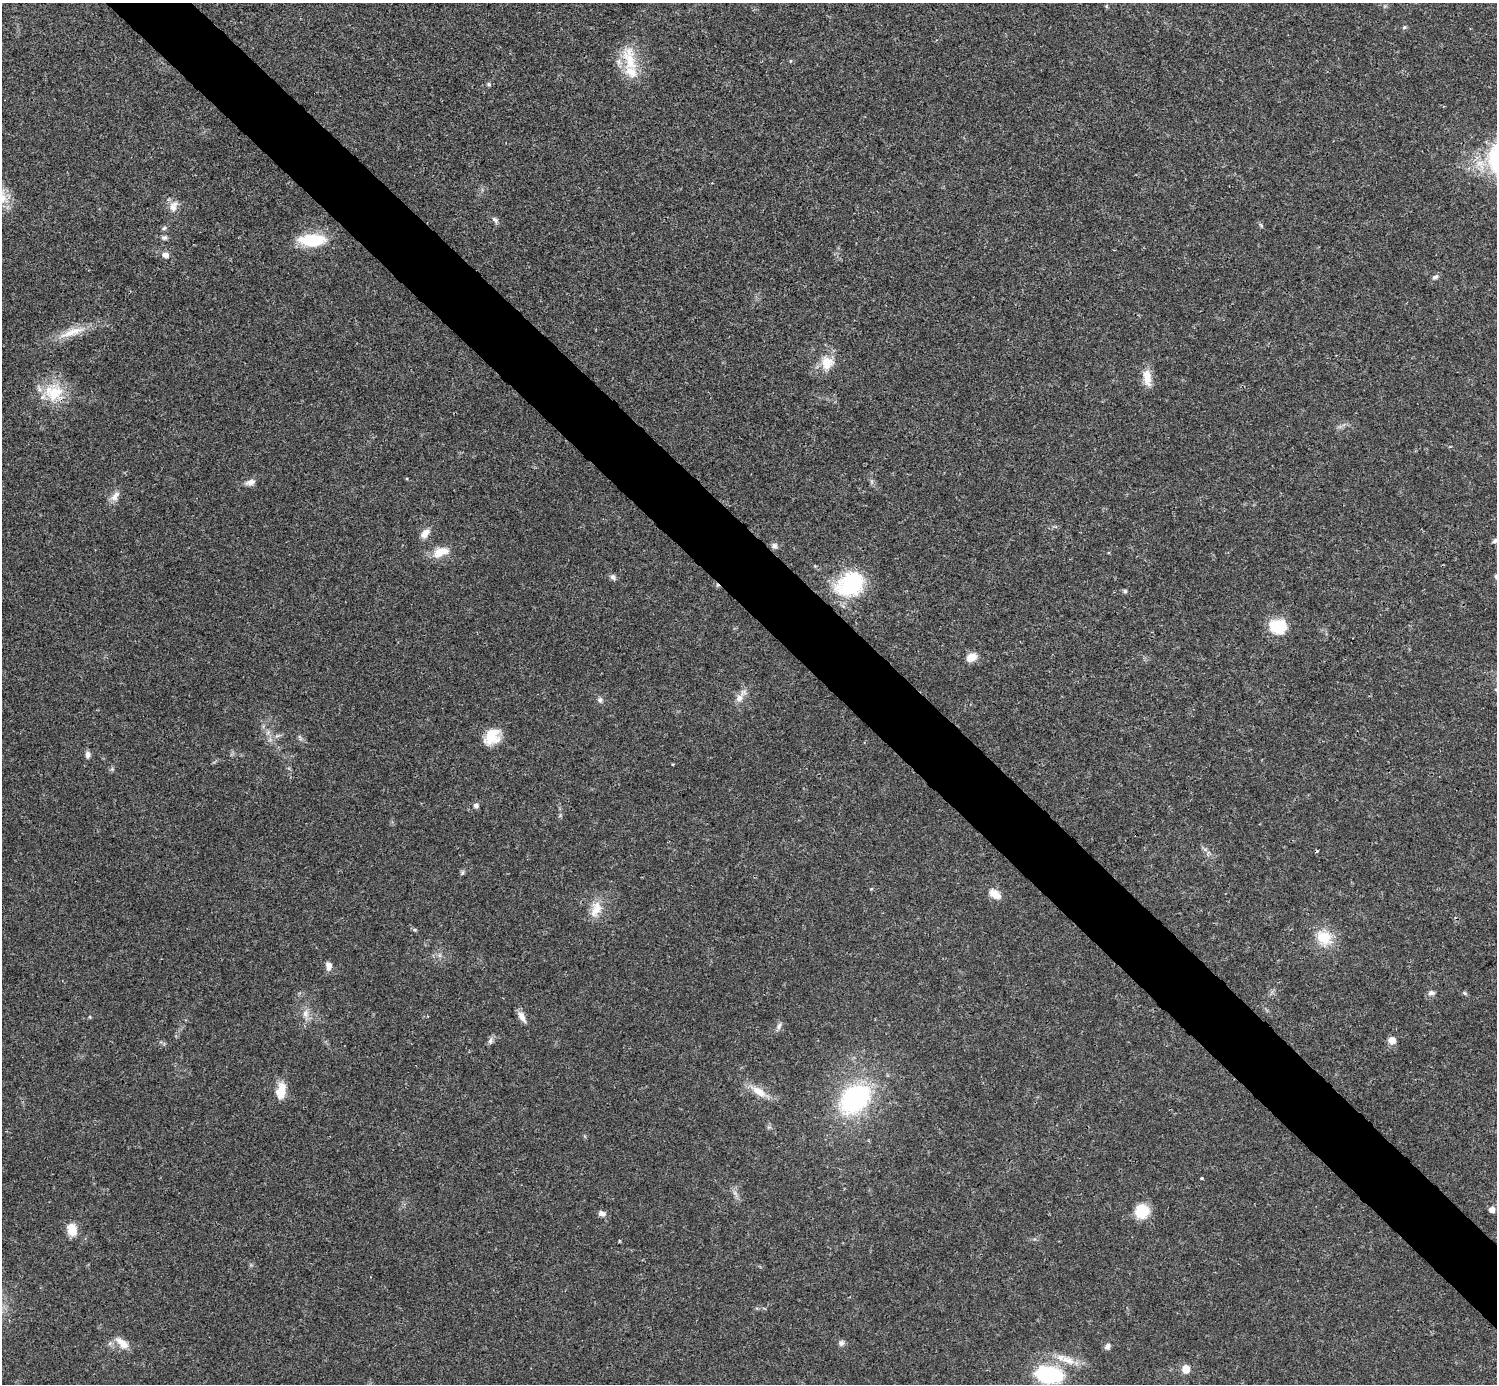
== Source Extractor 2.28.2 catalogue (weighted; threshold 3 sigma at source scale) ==
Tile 6 of 4 x 4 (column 2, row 2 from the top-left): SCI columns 1495-2989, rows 2920-4301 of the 5981 x 5981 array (HDU 1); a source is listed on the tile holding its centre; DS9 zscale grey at full resolution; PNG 1499 x 1386 px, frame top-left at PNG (2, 3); no overlay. Shown black and unused: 5% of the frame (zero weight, under 3 of 4 exposures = <1% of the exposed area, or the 3 px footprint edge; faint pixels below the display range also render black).
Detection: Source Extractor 2.28.2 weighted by HDU 2 'WHT'; one run over the whole footprint, this tile lists its part. Background 0.0207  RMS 0.0023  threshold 0.0101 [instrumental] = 3 sigma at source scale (4.5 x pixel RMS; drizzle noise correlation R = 1.50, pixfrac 1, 0.05/0.05 arcsec/px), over >= 5 px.
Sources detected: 70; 1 cosmic-ray / hot-pixel residue — not listed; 1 inside a brighter listed object's ellipse — not listed separately; the other 68 listed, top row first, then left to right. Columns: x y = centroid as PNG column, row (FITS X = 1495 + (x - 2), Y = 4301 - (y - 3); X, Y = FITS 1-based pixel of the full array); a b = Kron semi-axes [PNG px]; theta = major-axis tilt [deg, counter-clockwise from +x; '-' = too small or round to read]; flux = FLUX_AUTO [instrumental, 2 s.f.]
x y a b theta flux
1106 6 6 4 90 0.23
1404 27 6 5 - 0.36
630 59 41 17 -77 7.6
790 61 5 3 - 0.18
489 84 6 5 - 0.38
2 199 17 15 42 4.3
173 206 16 10 74 2
495 220 11 6 -52 0.7
1261 225 7 4 -64 0.36
164 228 6 5 - 0.42
164 238 8 6 8 0.6
312 240 33 14 1 9.3
165 255 8 6 -18 1.2
1435 277 9 6 35 0.67
72 332 43 10 19 5
827 363 18 17 - 4.3
1147 377 23 10 -84 3
54 393 29 23 1 8.3
250 482 13 7 16 1.3
115 496 17 9 52 1.6
425 533 13 8 45 1.7
1495 541 8 5 31 0.62
774 546 9 7 0 0.78
441 552 24 12 21 3.6
1496 576 6 5 - 0.38
613 577 9 6 -42 0.74
850 584 34 26 30 18
1125 591 5 4 - 0.39
1278 626 21 17 -6 6.5
971 657 11 9 30 2.5
739 698 14 9 48 1.8
600 700 9 6 -83 0.63
277 736 9 4 19 0.54
300 737 11 4 -63 0.52
492 737 20 15 50 5.4
88 755 10 7 88 0.87
112 769 5 5 - 0.37
476 805 5 5 - 0.89
462 872 8 5 71 0.43
995 894 17 11 -35 2.3
596 909 23 13 72 3.8
415 930 6 4 -18 0.32
1324 938 20 17 -48 6
440 955 7 4 71 0.47
329 966 10 7 -84 1.3
1431 993 9 6 11 0.71
1465 993 6 5 - 0.34
305 1014 12 9 89 1.6
90 1017 5 3 - 0.19
522 1017 16 7 -58 1.5
779 1026 10 6 58 0.82
490 1040 10 6 74 0.72
1392 1040 8 7 - 1.8
281 1091 22 12 80 3.5
759 1091 25 9 -33 3.5
855 1099 26 18 43 39
1201 1178 3 3 - 0.33
735 1193 7 5 -45 0.62
1492 1210 5 5 - 1.5
1142 1211 16 15 - 5.7
602 1214 9 7 -12 0.97
72 1230 13 9 -74 3.8
122 1343 20 9 -39 2.6
841 1343 8 7 - 0.78
1107 1347 9 6 60 0.77
1068 1360 23 11 -26 3.5
1186 1369 9 8 - 2.5
1049 1375 21 12 -9 26
Overlapping masked pixels (flux is a lower limit): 1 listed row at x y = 54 393
Isophote crosses this tile's border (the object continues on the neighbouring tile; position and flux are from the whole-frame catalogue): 3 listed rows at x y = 2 199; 1495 541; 1496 576